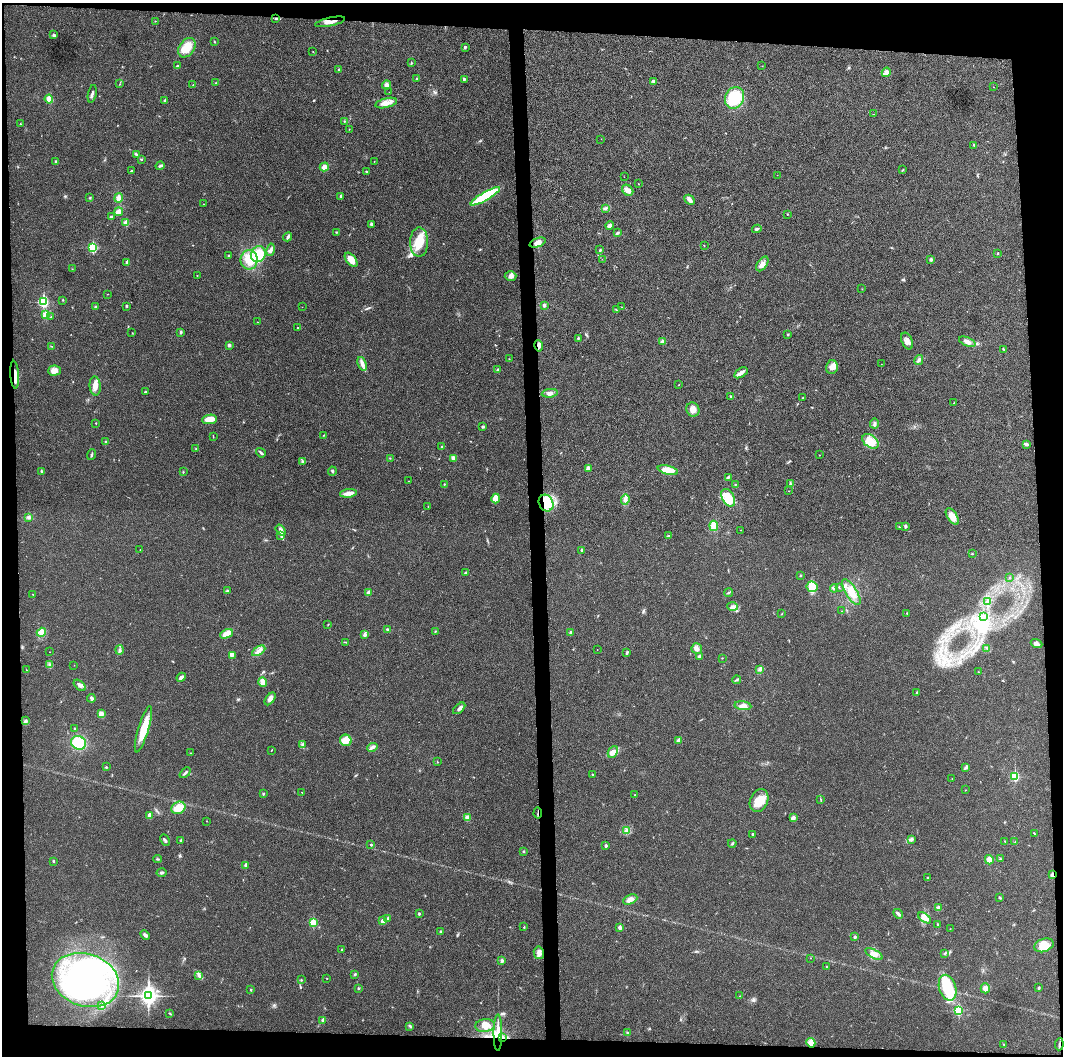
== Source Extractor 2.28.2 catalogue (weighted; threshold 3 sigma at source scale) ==
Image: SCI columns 2-4245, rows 15-4230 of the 4245 x 4233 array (HDU 1 of 3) = the unmasked area's bounding box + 8 px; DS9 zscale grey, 4 x 4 block average (1 PNG px = mean of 4 x 4 image px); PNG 1065 x 1058 px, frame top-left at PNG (2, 3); each listed source drawn as its Kron ellipse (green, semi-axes under 4 px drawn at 4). Shown black and unused: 9% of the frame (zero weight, under 3 of 4 exposures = <1% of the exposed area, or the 3 px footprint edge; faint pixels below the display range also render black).
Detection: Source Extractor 2.28.2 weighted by HDU 2 'WHT'. Background 0.0207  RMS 0.0056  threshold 0.0251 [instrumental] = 3 sigma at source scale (4.5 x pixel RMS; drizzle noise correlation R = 1.50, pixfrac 1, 0.05/0.05 arcsec/px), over >= 5 px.
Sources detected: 329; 1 too faint to see at this stretch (4 x 4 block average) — neither listed nor drawn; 10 inside a brighter listed object's ellipse — not listed separately; the other 318 listed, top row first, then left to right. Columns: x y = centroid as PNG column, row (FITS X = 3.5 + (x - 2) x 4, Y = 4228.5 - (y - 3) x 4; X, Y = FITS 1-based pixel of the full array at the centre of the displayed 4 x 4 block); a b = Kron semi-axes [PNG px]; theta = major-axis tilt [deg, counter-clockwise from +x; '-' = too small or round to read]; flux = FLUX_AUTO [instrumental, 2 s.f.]
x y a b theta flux
276 18 3 2 - 3.3
155 21 2 2 - 1.3
330 22 15 3 12 18
53 35 2 2 - 2.1
215 42 3 2 - 1.8
465 47 4 2 - 3.7
187 48 10 7 55 53
313 52 2 2 - 0.99
411 63 2 2 - 2
177 66 4 2 - 3.4
762 66 2 2 - 0.67
339 69 3 2 - 3.9
886 72 5 3 - 26
417 79 2 2 - 5.2
464 79 3 3 - 3.8
653 81 3 3 - 6.5
216 83 2 2 - 1.2
120 84 2 2 - 0.91
193 85 2 2 - 3.1
386 85 4 3 - 15
993 87 2 2 - 0.71
389 92 2 2 - 0.42
92 94 9 2 79 7.9
734 98 11 9 64 130
49 99 4 4 - 15
164 101 3 2 - 2.1
386 103 11 4 15 24
874 114 2 2 - 0.75
344 121 3 2 - 2.1
20 124 2 2 - 2.7
349 129 2 2 - 1.1
601 139 2 2 - 0.56
974 145 3 2 - 2.8
137 154 3 2 - 3.5
141 159 4 2 - 2.4
55 161 3 2 - 3
374 161 2 2 - 1.1
160 166 4 2 - 5
324 167 4 3 - 17
903 170 2 2 - 1.6
131 171 2 2 - 1.5
366 172 2 2 - 2.3
777 175 2 2 - 0.56
624 177 2 2 - 0.72
638 184 2 2 - 0.86
628 190 6 5 - 14
341 196 3 2 - 6.2
485 196 17 4 30 210
90 198 2 2 - 2.4
118 198 5 3 - 15
690 200 6 3 -45 15
203 204 2 2 - 0.71
605 208 3 2 - 4.7
119 212 4 3 - 20
787 214 3 2 - 1.6
111 217 4 2 - 5.4
126 223 2 2 - 73
371 224 4 2 - 4.5
610 226 4 2 - 16
757 229 5 2 - 5.1
336 232 2 2 - 2.3
617 233 3 2 - 4.3
288 237 4 3 - 5.7
419 242 15 9 90 70
538 243 8 4 22 24
704 245 2 2 - 1.3
93 248 2 2 - 270
271 250 6 3 78 8.3
600 250 2 2 - 3.7
998 253 2 2 - 5.6
258 254 8 7 - 79
229 256 2 2 - 3.7
602 259 2 2 - 0.57
931 259 4 2 - 4.8
249 260 10 8 -89 53
351 260 8 4 -51 35
127 262 2 2 - 18
762 264 8 4 55 17
72 269 2 2 - 1.1
197 275 2 2 - 0.95
511 276 6 4 4 12
862 289 2 2 - 0.95
108 294 2 2 - 0.85
63 300 2 2 - 1.9
43 302 3 2 - 340
544 305 3 3 - 6.6
127 306 3 2 - 2.9
95 307 3 2 - 3.3
302 307 2 2 - 0.62
622 307 2 2 - 0.74
616 310 2 2 - 1.5
46 315 2 2 - 81
51 317 2 2 - 1.3
257 322 2 2 - 0.92
297 328 2 2 - 1.6
181 332 3 2 - 4.8
132 333 2 2 - 0.86
788 334 3 2 - 2.6
578 338 3 2 - 2.8
907 341 9 5 -67 19
662 342 2 2 - 32
967 342 9 4 -22 18
229 345 3 3 - 5.3
51 346 2 2 - 1.4
539 346 6 3 -80 9.4
1003 349 2 2 - 1.3
509 359 2 2 - 1
919 360 5 3 - 10
362 364 7 3 -68 15
881 364 2 2 - 0.69
832 367 7 6 - 22
498 370 3 2 - 5
54 371 6 5 - 23
741 373 7 3 34 12
15 375 14 4 -86 30
679 385 2 2 - 1.7
95 386 9 5 -86 23
145 392 3 2 - 2.3
550 393 8 3 6 12
731 396 2 2 - 1.7
803 398 2 2 - 2.3
954 403 2 2 - 1.3
693 410 7 6 - 20
209 419 7 4 7 34
96 423 2 2 - 2.9
874 423 5 3 - 6.1
483 427 3 2 - 4.4
324 435 2 2 - 1.5
213 437 2 2 - 1.2
870 441 9 6 -36 55
106 442 3 2 - 2.8
1026 444 3 2 - 11
442 447 2 2 - 11
196 449 2 2 - 1.9
261 453 5 2 - 5.7
92 455 5 2 - 3.9
819 455 2 2 - 1.2
390 458 2 2 - 1.4
453 458 3 2 - 14
303 462 4 2 - 3.8
588 468 2 2 - 43
668 470 10 4 -14 44
42 471 3 2 - 3.5
332 471 4 2 - 3.8
183 472 3 2 - 1.6
728 477 3 2 - 4.4
409 481 2 2 - 1.3
444 484 2 2 - 1.8
735 484 2 2 - 1.8
790 484 3 2 - 2.5
789 491 2 2 - 0.79
348 493 8 3 8 27
728 498 9 6 -60 62
496 499 5 3 - 40
625 499 5 3 - 16
546 503 8 7 - 89
428 507 2 2 - 1.1
29 517 4 3 - 6.6
952 517 9 5 -57 37
714 526 5 4 - 34
905 526 2 2 - 16
899 527 2 2 - 1.4
281 530 6 2 -53 7.7
740 530 2 2 - 0.74
281 535 4 2 - 5
669 536 3 2 - 3.3
140 549 2 2 - 0.78
582 550 2 2 - 9.3
972 554 3 2 - 2.3
465 573 3 2 - 2.4
800 575 2 2 - 7.2
1009 577 2 2 - 1.4
812 587 5 5 - 50
839 587 2 2 - 1.7
834 588 4 3 - 5.5
227 591 3 2 - 2.9
851 592 15 6 -59 41
368 593 4 3 - 7
728 593 4 2 - 3.4
33 594 2 2 - 1.3
988 602 4 2 - 4.7
732 606 5 3 - 8.8
842 611 2 2 - 1.3
782 613 2 2 - 1.7
907 613 2 2 - 1.5
984 616 2 2 - 2.9
328 625 2 2 - 0.98
388 630 3 3 - 4.7
41 632 5 4 - 12
435 632 2 2 - 1.2
570 633 4 3 - 4.6
226 634 7 4 24 32
364 635 4 3 - 8.6
346 642 2 2 - 1.6
1037 644 6 4 -21 10
987 648 3 2 - 3.2
597 649 2 2 - 0.66
697 649 5 5 - 14
120 650 4 3 - 6.5
259 651 7 3 31 13
50 652 2 2 - 0.77
627 653 3 2 - 2.8
232 656 2 2 - 1.7
699 657 3 3 - 7
722 658 2 2 - 1.5
50 665 2 2 - 2.3
74 665 2 2 - 0.74
760 669 3 2 - 3.3
26 670 2 2 - 1.1
978 672 2 2 - 0.92
181 677 5 4 - 7.9
737 680 4 2 - 3.2
262 682 5 4 - 25
80 685 7 4 -41 10
917 692 2 2 - 2
91 698 4 2 - 12
270 699 7 4 53 13
743 706 8 4 -7 16
459 708 7 3 42 10
102 714 3 2 - 5.2
25 721 3 2 - 3.8
74 729 2 2 - 2.3
143 729 24 5 73 69
346 740 6 5 - 20
678 740 4 2 - 9.2
79 743 7 6 - 120
302 744 3 2 - 3.6
372 747 5 2 - 9.1
271 750 2 2 - 1.5
613 752 6 5 - 14
191 753 2 2 - 1.1
437 762 2 2 - 2.3
106 767 2 2 - 2.2
966 767 3 2 - 3.4
185 773 6 2 41 6.7
593 775 3 2 - 2.9
1015 776 2 2 - 240
952 779 2 2 - 0.62
965 790 2 2 - 0.99
302 792 2 2 - 1.4
263 794 2 2 - 1.8
634 795 2 2 - 0.76
820 799 3 2 - 1.8
759 801 12 8 66 48
178 808 7 6 - 42
538 813 5 2 - 4.5
150 815 2 2 - 39
467 818 4 4 - 13
793 818 3 3 - 12
207 821 2 2 - 1.3
627 830 3 2 - 4.5
753 834 2 2 - 3.2
1034 834 3 2 - 2.1
912 839 3 2 - 2.9
165 840 6 2 -64 6.1
181 841 3 2 - 6
1005 841 2 2 - 1.8
1015 842 2 2 - 1.7
732 843 4 2 - 3.4
371 845 2 2 - 7.1
606 846 2 2 - 12
524 851 2 2 - 3
158 859 4 2 - 2.6
1000 859 4 2 - 3.1
989 860 5 4 - 17
53 861 2 2 - 3
246 865 3 2 - 10
162 873 5 2 - 5.2
1052 875 2 2 - 30
928 877 2 2 - 2
1000 898 3 2 - 5.2
630 899 7 4 23 14
938 908 3 3 - 6.9
419 914 2 2 - 4.1
898 914 5 2 - 9.8
388 918 2 2 - 12
925 918 7 3 -36 17
383 921 2 2 - 38
313 923 2 2 - 140
938 925 3 2 - 2.7
524 927 2 2 - 2.3
620 927 2 2 - 25
950 929 2 2 - 1.1
441 931 3 2 - 3.1
145 935 5 3 - 8.2
855 937 2 2 - 13
1044 945 10 6 20 47
342 950 2 2 - 5.2
539 953 6 5 - 15
945 953 3 2 - 3.5
874 954 9 4 -27 20
810 958 2 2 - 1.4
502 961 3 3 - 5.4
827 967 3 2 - 1.8
355 974 2 2 - 1.8
199 975 4 3 - 6.8
327 978 2 2 - 1.3
85 980 34 26 -19 770
301 980 2 2 - 1.7
358 988 3 2 - 2.7
948 988 13 8 -74 95
985 988 5 4 - 14
1039 988 2 2 - 9.5
251 990 3 2 - 1.6
148 996 4 3 - 1400
739 996 2 2 - 1
102 1006 3 2 - 3
958 1010 2 2 - 230
170 1013 3 2 - 2.3
323 1020 2 2 - 26
410 1026 3 2 - 4.3
485 1026 9 6 8 24
627 1032 2 2 - 2.5
498 1033 18 2 90 39
502 1037 4 2 - 6.2
811 1043 5 4 - 28
1059 1044 6 2 84 5.7
1004 1045 3 2 - 2.8
Overlapping masked pixels (flux is a lower limit): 9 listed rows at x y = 330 22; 539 346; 15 375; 546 503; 538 813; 1052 875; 498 1033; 502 1037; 1059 1044
Diffuse or blended objects may show on this block-average render without a row.